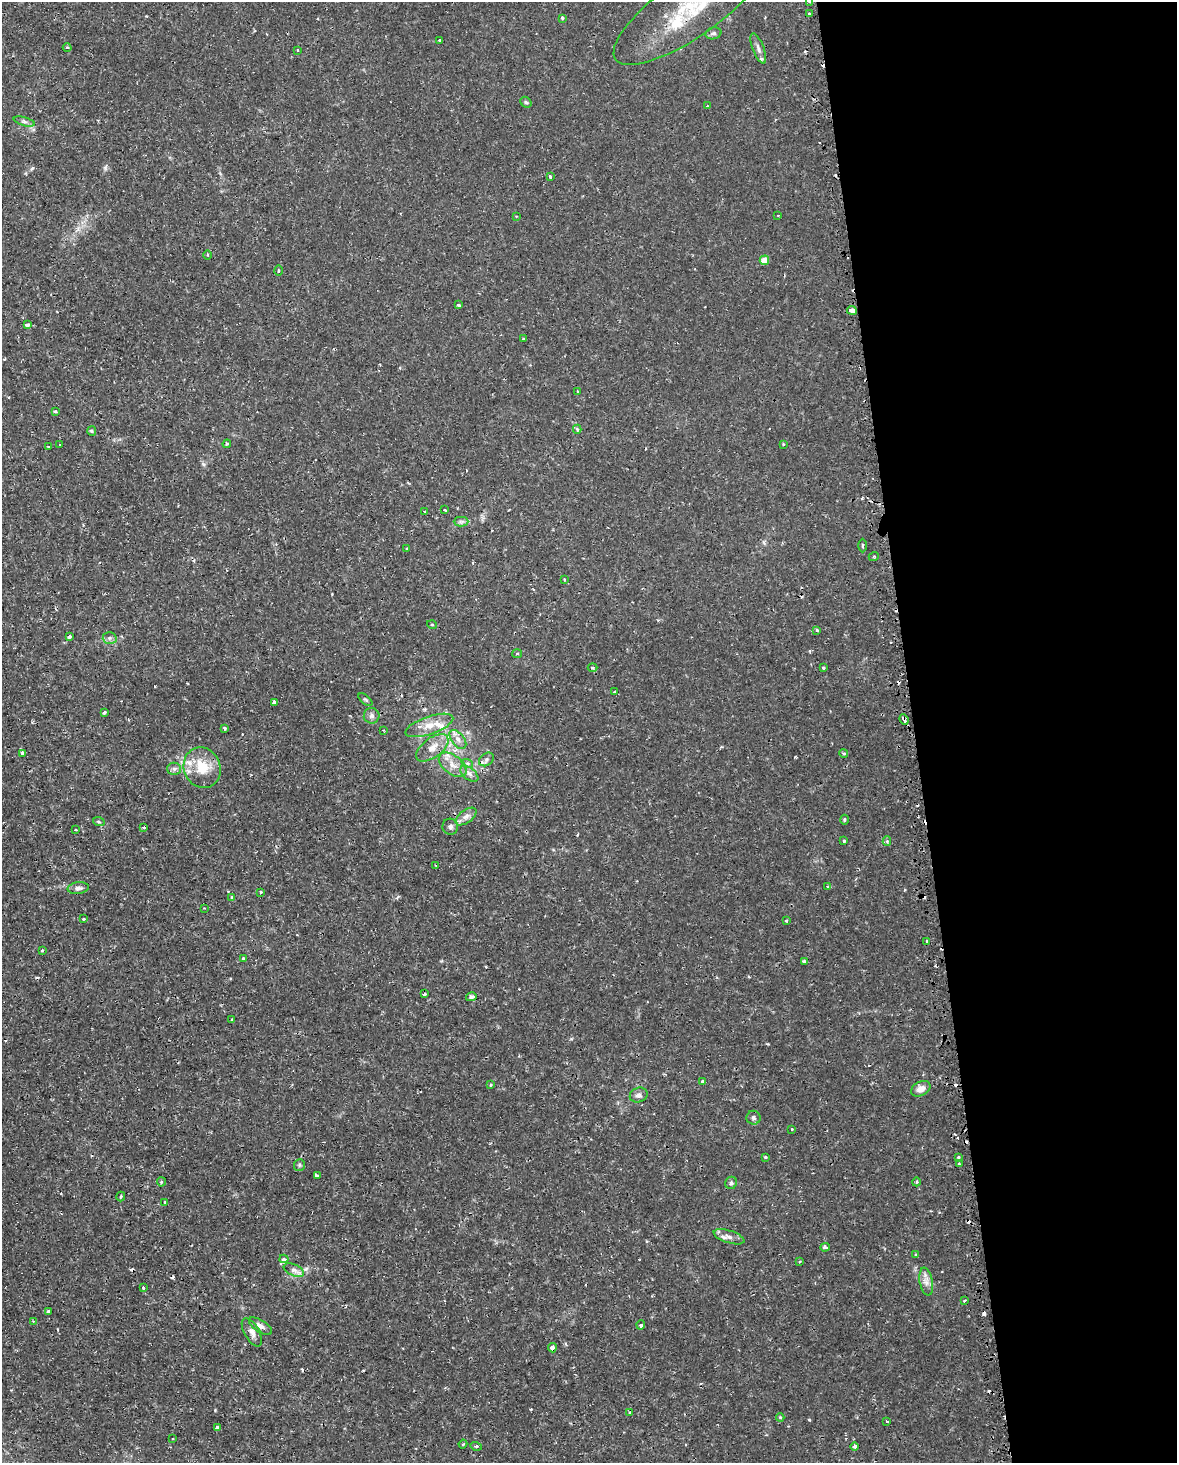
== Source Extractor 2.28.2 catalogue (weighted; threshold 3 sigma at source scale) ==
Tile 8 of 4 x 3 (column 4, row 2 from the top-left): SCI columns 3546-4720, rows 1542-3002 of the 4740 x 4499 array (HDU 1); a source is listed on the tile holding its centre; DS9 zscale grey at full resolution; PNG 1179 x 1465 px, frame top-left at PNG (2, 2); each listed source drawn as its Kron ellipse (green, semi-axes under 4 px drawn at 4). Shown black and unused: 22% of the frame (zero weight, under 2 of 3 exposures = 3% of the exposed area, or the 3 px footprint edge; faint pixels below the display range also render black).
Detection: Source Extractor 2.28.2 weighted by HDU 2 'WHT'; one run over the whole footprint, this tile lists its part. Background 0.0102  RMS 0.0013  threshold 0.006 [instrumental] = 3 sigma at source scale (4.5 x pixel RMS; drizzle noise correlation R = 1.50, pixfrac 1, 0.0396/0.0396 arcsec/px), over >= 5 px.
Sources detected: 152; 22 cosmic-ray / hot-pixel residue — neither listed nor drawn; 5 inside a brighter listed object's ellipse — not listed separately; the other 125 listed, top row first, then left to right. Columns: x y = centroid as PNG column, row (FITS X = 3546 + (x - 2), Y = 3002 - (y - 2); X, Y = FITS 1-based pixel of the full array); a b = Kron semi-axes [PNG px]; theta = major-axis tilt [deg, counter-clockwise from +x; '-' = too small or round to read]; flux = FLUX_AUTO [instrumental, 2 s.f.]
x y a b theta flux
810 2 3 3 - 0.18
689 9 89 29 35 12
809 14 3 2 - 0.16
562 18 4 3 - 0.22
714 33 8 6 15 0.35
439 40 3 3 - 0.33
67 48 4 3 - 0.14
758 49 16 5 -69 0.63
298 50 3 3 - 0.27
526 102 6 5 - 0.22
707 106 3 2 - 0.11
24 121 11 3 -15 0.33
550 176 4 3 - 0.28
778 215 3 2 - 0.13
516 216 3 2 - 0.093
208 255 5 3 - 0.13
764 260 5 4 - 1.5
278 271 5 2 - 0.16
458 305 3 3 - 0.35
852 310 5 3 - 1.4
27 325 4 3 - 0.68
523 339 3 3 - 0.29
577 391 4 2 - 0.097
55 411 4 3 - 0.17
577 429 4 3 - 0.29
92 431 5 4 - 0.17
59 444 3 3 - 1.8
227 444 4 3 - 0.15
784 444 3 3 - 0.27
48 447 3 2 - 0.19
444 510 3 2 - 0.16
425 511 3 3 - 0.43
461 522 7 4 0 0.33
863 546 7 3 -89 0.17
407 549 3 2 - 0.15
874 556 5 3 - 0.14
564 579 4 2 - 0.1
432 625 5 3 - 0.13
817 630 3 3 - 0.15
69 636 4 3 - 0.46
110 638 7 6 - 0.36
517 654 5 4 - 0.19
592 667 5 2 - 0.17
823 668 3 3 - 0.29
614 692 3 2 - 0.15
365 700 8 4 -40 0.21
274 702 4 3 - 0.29
104 713 4 3 - 0.21
372 716 8 7 - 0.46
904 719 5 3 - 1.4
429 725 25 9 19 1.8
225 728 3 3 - 0.15
383 730 3 3 - 0.13
458 739 11 6 -52 0.71
432 748 19 9 36 1.5
22 753 4 3 - 0.8
843 753 4 3 - 0.21
486 759 8 6 36 0.4
467 763 6 4 -18 0.23
453 765 16 9 -38 1.4
202 768 20 18 -67 3.3
174 769 6 6 - 0.36
469 774 10 6 -38 0.54
466 816 12 6 36 0.63
844 820 5 3 - 0.17
99 822 6 3 -18 0.17
144 827 3 3 - 0.38
450 827 8 8 - 0.48
75 830 3 2 - 0.16
844 841 3 3 - 0.27
887 841 4 4 - 0.18
436 865 3 3 - 0.13
828 886 4 3 - 0.19
78 888 10 6 8 0.46
260 892 3 3 - 0.25
232 897 4 3 - 0.15
205 908 3 2 - 0.096
83 919 3 2 - 0.21
786 921 3 3 - 0.44
927 941 4 3 - 0.48
42 950 3 3 - 0.26
243 958 3 3 - 0.24
804 961 3 3 - 0.2
424 994 3 3 - 0.3
471 997 5 4 - 0.46
232 1020 4 4 - 0.16
702 1081 4 3 - 0.21
491 1085 4 3 - 0.13
921 1089 10 7 28 0.87
639 1095 9 7 22 0.53
754 1118 7 7 - 0.34
792 1129 3 2 - 0.15
766 1157 3 2 - 0.17
958 1157 3 3 - 0.17
959 1164 3 3 - 0.19
299 1165 6 5 - 0.24
317 1175 4 3 - 0.25
161 1182 4 4 - 0.19
916 1182 4 3 - 0.14
731 1183 6 6 - 0.36
121 1197 5 3 - 0.16
165 1202 4 3 - 0.23
729 1237 16 6 -18 0.74
825 1247 4 3 - 0.31
916 1255 3 3 - 0.16
284 1259 4 3 - 0.47
799 1262 3 2 - 0.12
294 1270 10 5 -24 0.57
926 1282 14 6 -80 0.79
143 1288 3 3 - 0.38
965 1300 4 3 - 0.18
48 1312 3 3 - 0.42
33 1321 3 2 - 0.11
641 1325 4 4 - 0.27
261 1326 13 6 -32 0.7
252 1332 16 7 -60 0.83
552 1348 5 4 - 0.54
630 1412 4 3 - 0.14
780 1417 4 4 - 0.12
887 1421 3 2 - 0.18
217 1428 4 3 - 0.59
173 1439 3 2 - 0.19
463 1444 4 3 - 0.15
476 1446 6 3 -16 0.15
855 1446 4 4 - 0.33
Overlapping masked pixels (flux is a lower limit): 6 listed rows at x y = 852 310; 27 325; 904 719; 432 748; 471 997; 552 1348
Isophote crosses this tile's border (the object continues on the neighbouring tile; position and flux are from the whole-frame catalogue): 2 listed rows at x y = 810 2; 689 9
Unlisted compact peaks at least as high as the median listed source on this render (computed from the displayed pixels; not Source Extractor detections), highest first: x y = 809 1420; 105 168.